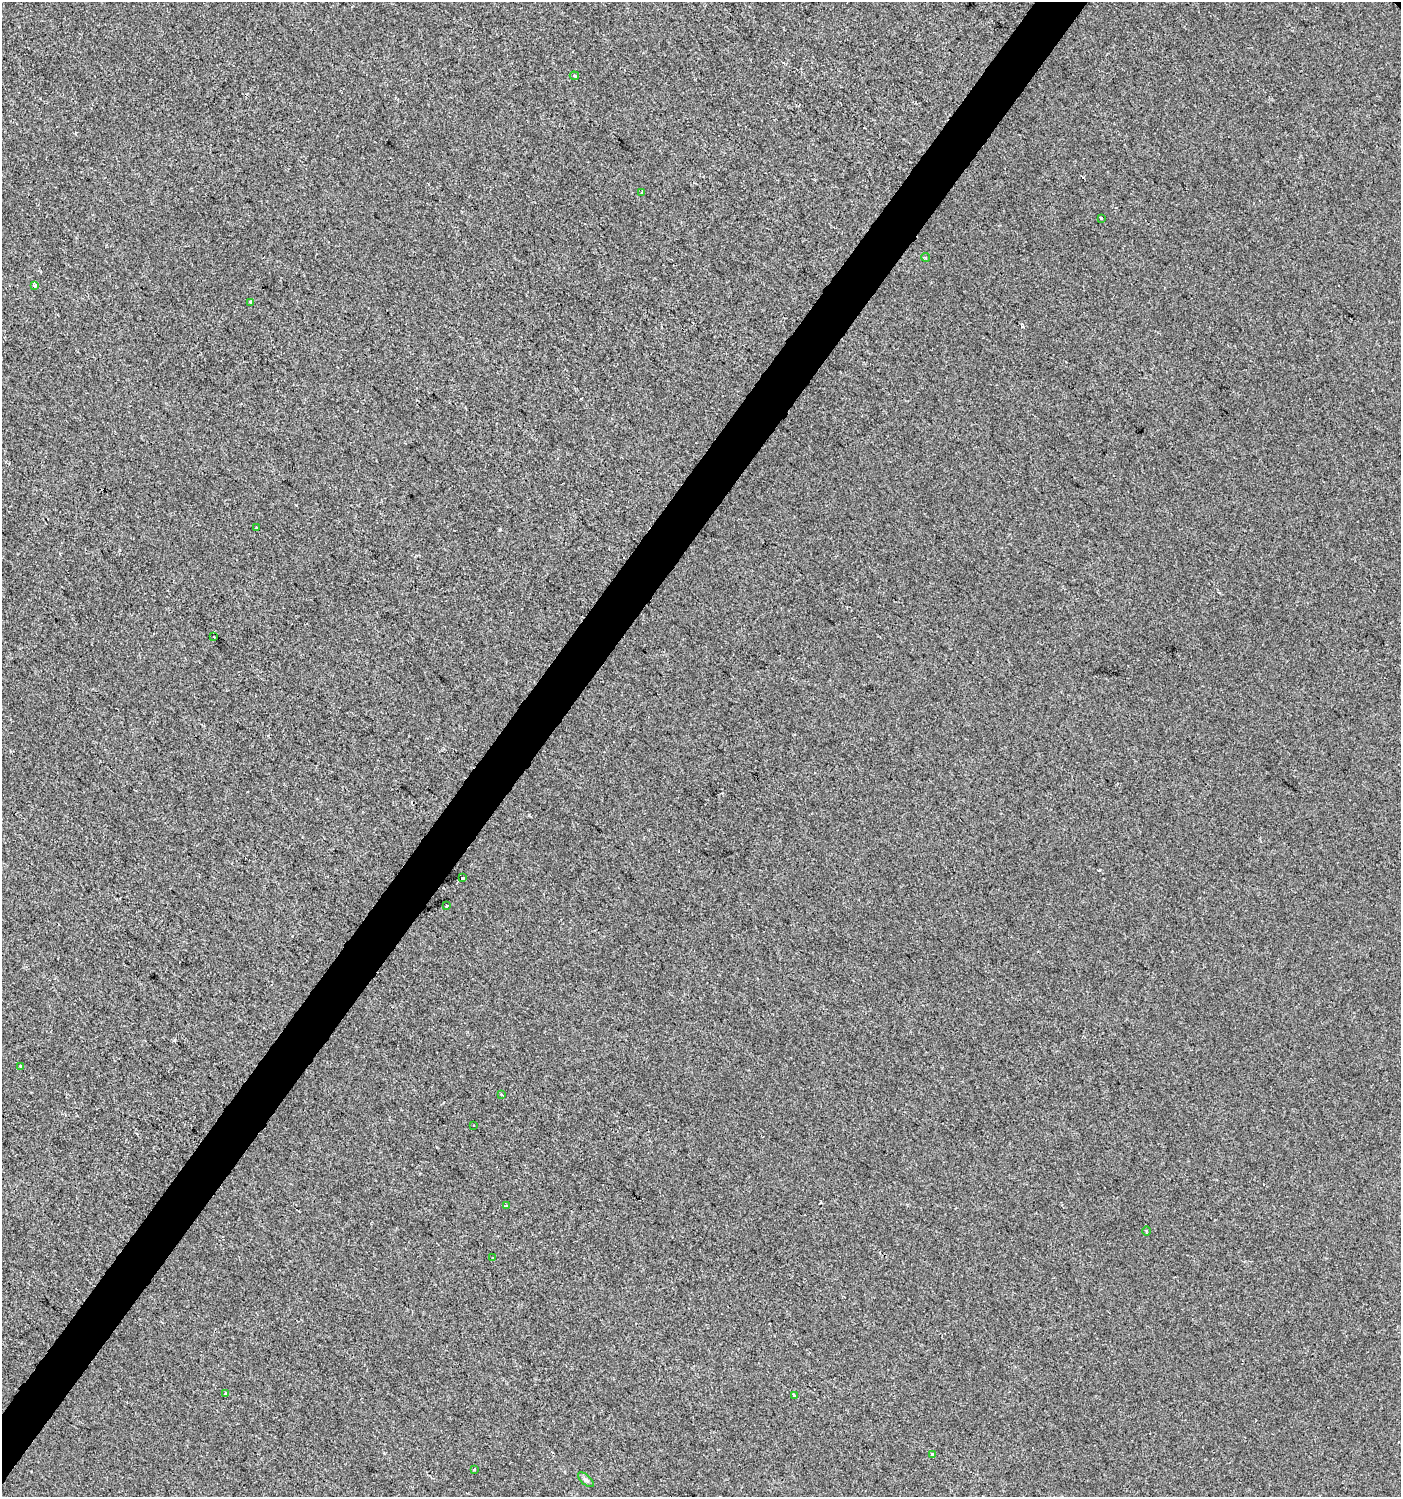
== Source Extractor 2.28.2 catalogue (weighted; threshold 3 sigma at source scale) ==
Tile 7 of 4 x 4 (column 3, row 2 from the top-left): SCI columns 3042-4440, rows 2990-4484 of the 6017 x 5983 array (HDU 1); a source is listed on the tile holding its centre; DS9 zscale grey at full resolution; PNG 1403 x 1499 px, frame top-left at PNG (2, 2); each listed source drawn as its Kron ellipse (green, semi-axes under 4 px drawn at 4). Shown black and unused: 4% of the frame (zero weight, under 2 of 3 exposures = <1% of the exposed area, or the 3 px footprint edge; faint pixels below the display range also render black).
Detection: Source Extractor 2.28.2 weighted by HDU 2 'WHT'; one run over the whole footprint, this tile lists its part. Background 3.98e-04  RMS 0.0042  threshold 0.0188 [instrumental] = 3 sigma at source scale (4.5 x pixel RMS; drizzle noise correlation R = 1.50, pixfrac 1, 0.0396/0.0396 arcsec/px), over >= 5 px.
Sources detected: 26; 5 cosmic-ray / hot-pixel residue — neither listed nor drawn; the other 21 listed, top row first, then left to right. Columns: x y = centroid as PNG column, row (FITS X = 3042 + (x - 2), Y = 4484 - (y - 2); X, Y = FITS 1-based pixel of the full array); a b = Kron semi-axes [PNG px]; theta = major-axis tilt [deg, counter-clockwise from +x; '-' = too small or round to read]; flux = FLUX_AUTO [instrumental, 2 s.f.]
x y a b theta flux
574 76 4 4 - 0.6
641 192 3 2 - 0.52
1101 218 3 3 - 0.53
926 257 4 4 - 0.62
35 285 3 3 - 1.5
250 302 4 3 - 0.54
256 528 3 2 - 0.36
214 637 2 2 - 0.63
462 878 3 3 - 3.4
447 906 3 2 - 0.49
21 1067 4 3 - 1.3
501 1095 3 2 - 0.58
474 1125 3 2 - 0.68
506 1206 3 3 - 0.47
1146 1231 4 3 - 0.44
493 1258 3 3 - 0.48
225 1394 3 3 - 0.91
794 1396 4 3 - 1.5
932 1455 4 3 - 0.7
474 1469 3 3 - 0.93
586 1480 9 4 -42 0.99
Unlisted compact peaks at least as high as the median listed source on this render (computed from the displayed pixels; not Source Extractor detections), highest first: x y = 500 529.